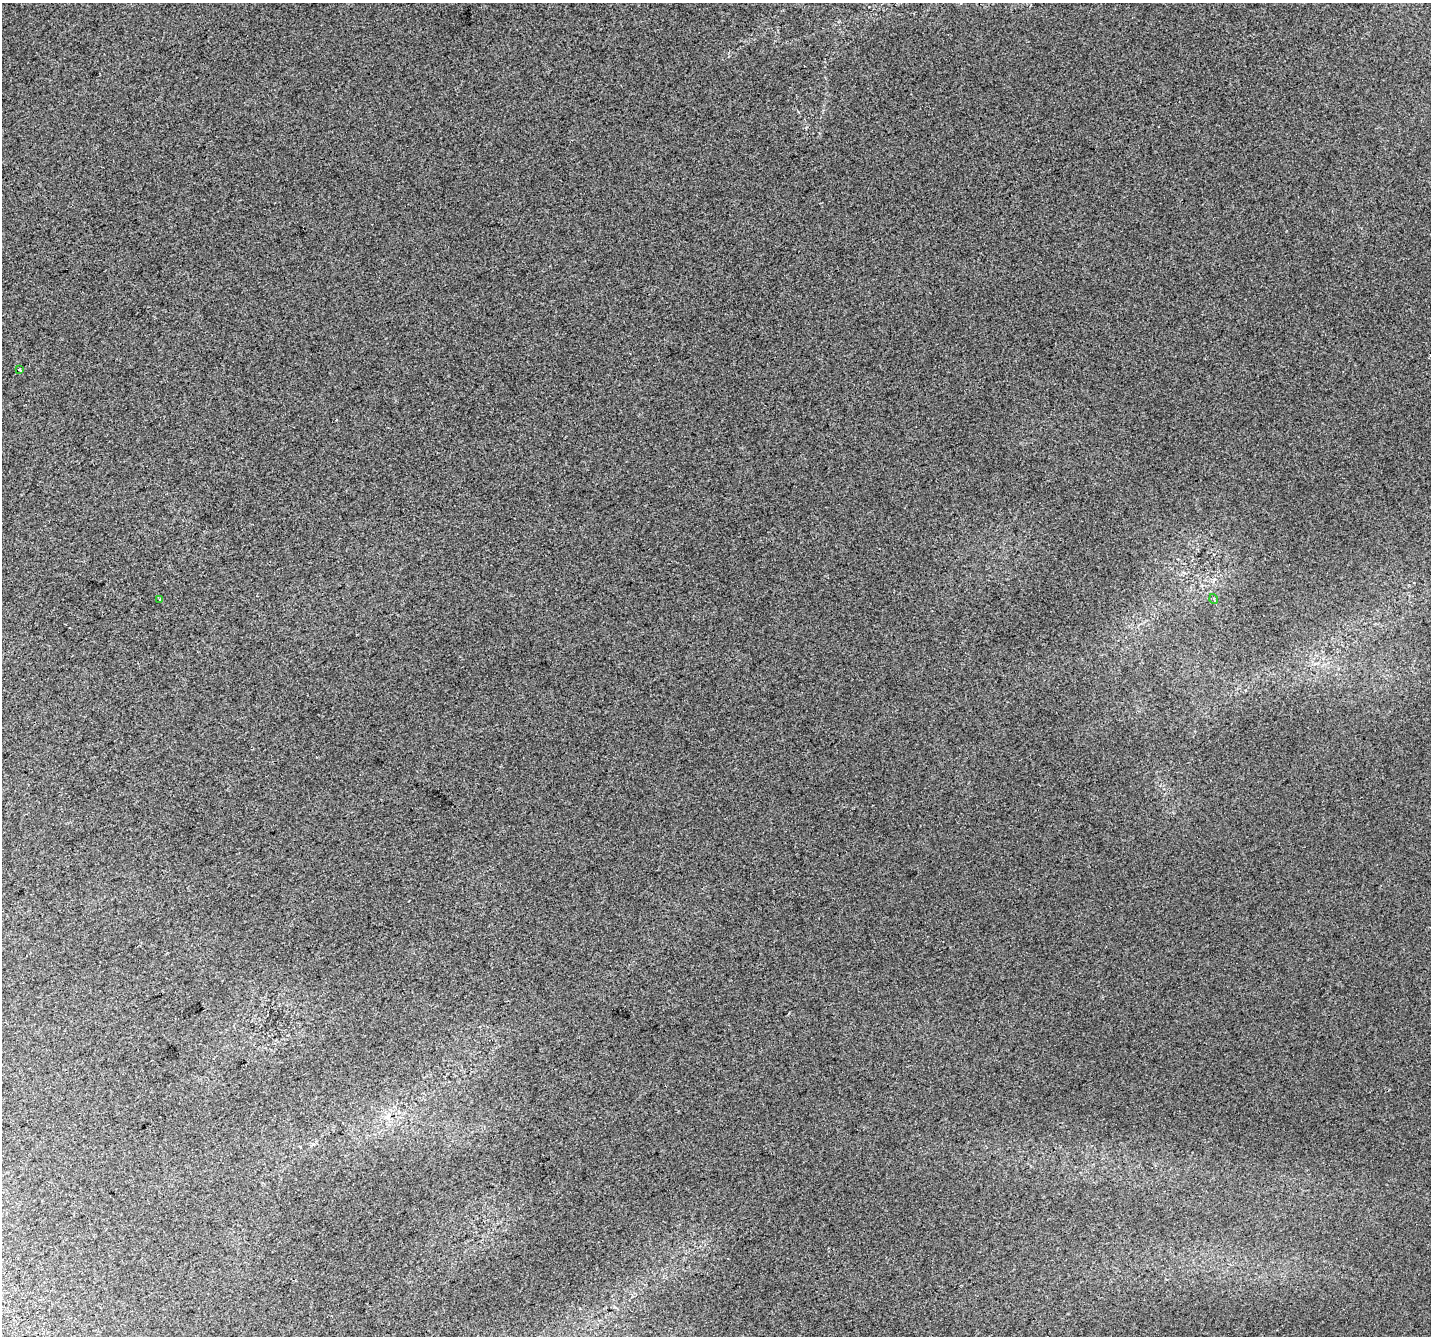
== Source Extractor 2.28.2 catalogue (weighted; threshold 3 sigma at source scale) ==
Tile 7 of 4 x 4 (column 3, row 2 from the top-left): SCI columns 2902-4330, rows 2845-4178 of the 5798 x 5630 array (HDU 1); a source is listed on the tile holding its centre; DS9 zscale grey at full resolution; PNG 1433 x 1338 px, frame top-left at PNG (2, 3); each listed source drawn as its Kron ellipse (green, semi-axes under 4 px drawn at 4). Shown black and unused: <1% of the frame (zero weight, under 2 of 3 exposures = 2% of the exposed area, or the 3 px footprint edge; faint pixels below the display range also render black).
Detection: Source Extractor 2.28.2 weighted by HDU 2 'WHT'; one run over the whole footprint, this tile lists its part. Background 0.0239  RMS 0.011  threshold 0.0485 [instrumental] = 3 sigma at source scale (4.5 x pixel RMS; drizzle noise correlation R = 1.50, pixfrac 1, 0.0396/0.0396 arcsec/px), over >= 5 px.
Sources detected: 4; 1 cosmic-ray / hot-pixel residue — neither listed nor drawn; the other 3 listed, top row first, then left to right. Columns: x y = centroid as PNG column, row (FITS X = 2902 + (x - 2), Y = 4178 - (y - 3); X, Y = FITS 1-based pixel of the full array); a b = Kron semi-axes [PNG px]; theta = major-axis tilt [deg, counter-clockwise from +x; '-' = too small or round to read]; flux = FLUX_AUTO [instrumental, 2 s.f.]
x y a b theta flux
19 369 3 3 - 1.6
160 599 3 2 - 2
1214 599 5 3 - 0.97